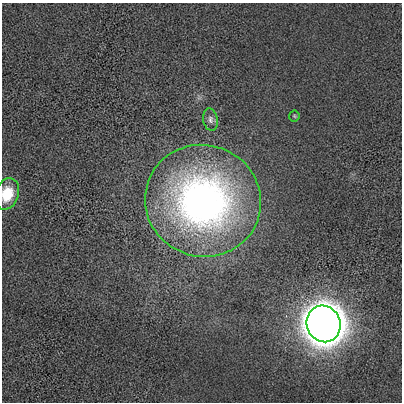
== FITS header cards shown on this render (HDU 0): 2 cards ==
NAXIS1  =                  400 / length of data axis 1
NAXIS2  =                  400 / length of data axis 2

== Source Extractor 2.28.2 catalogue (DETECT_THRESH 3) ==
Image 400 x 400 px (HDU 0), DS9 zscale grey, 1 PNG px = 1 image px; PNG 404 x 404 px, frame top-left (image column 1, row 400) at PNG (2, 3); each listed source drawn as its Kron ellipse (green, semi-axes under 4 px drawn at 4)
Background 65.1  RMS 690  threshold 2060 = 3 sigma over >= 5 px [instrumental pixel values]
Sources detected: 5; all 5 listed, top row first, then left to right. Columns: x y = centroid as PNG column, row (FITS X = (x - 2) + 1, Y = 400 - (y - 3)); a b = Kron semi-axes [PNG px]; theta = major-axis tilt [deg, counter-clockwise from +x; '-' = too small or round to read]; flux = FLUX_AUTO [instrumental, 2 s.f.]
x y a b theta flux
294 116 5 5 - 6.8e+04
210 120 11 7 -80 1.9e+05
7 194 16 11 73 1.3e+06
203 201 58 56 -21 2.4e+07
324 324 18 17 - 1.1e+08
At the frame edge (FLAGS 8, measured only in part): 1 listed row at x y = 7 194